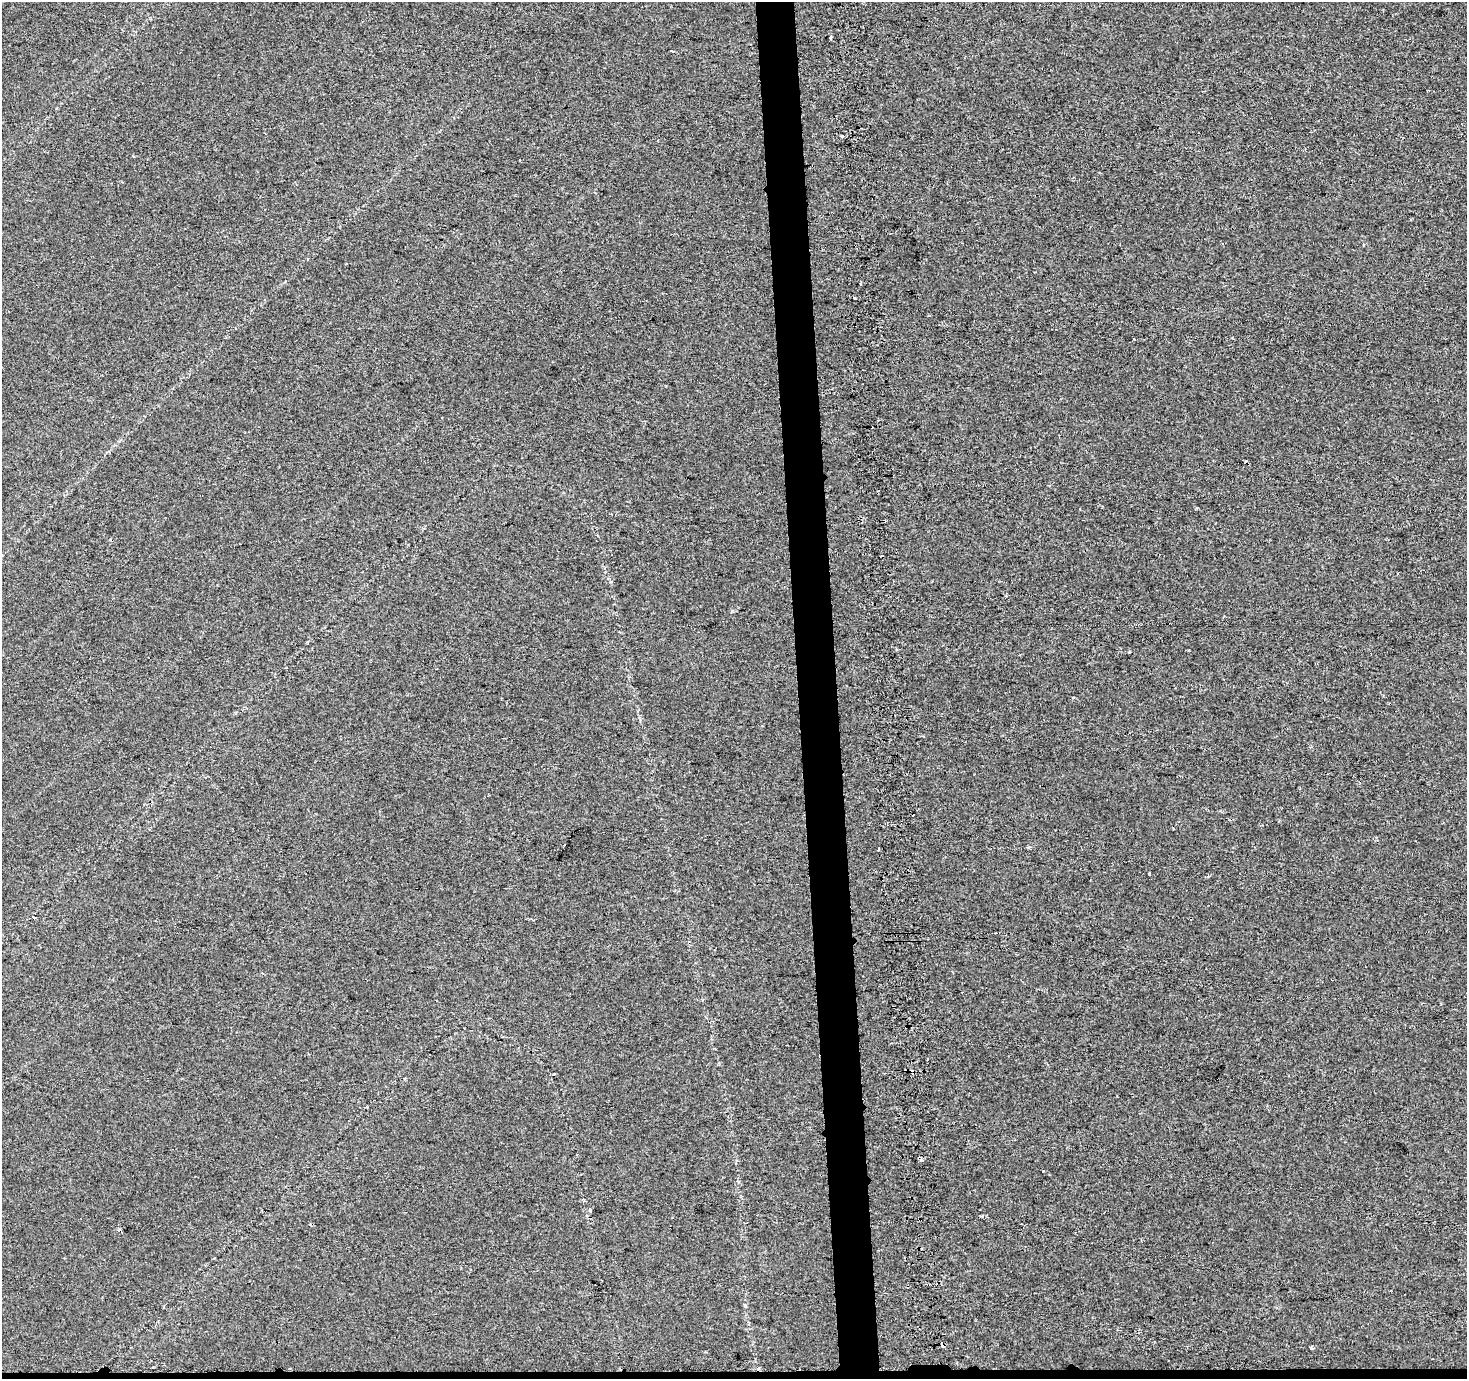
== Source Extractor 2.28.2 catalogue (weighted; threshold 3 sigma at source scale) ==
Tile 8 of 3 x 3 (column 2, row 3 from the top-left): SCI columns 1466-2930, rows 1-1377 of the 4459 x 4133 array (HDU 1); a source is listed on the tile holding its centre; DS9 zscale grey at full resolution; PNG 1469 x 1381 px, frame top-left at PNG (2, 2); no overlay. Shown black and unused: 3% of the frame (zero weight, under 2 of 3 exposures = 3% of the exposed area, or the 3 px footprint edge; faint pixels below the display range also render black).
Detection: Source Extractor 2.28.2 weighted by HDU 2 'WHT'; one run over the whole footprint, this tile lists its part. Background 0.00112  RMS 0.0055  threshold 0.0247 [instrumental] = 3 sigma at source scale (4.5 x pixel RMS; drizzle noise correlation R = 1.50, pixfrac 1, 0.0396/0.0396 arcsec/px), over >= 5 px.
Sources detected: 19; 8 cosmic-ray / hot-pixel residue — not listed; the other 11 listed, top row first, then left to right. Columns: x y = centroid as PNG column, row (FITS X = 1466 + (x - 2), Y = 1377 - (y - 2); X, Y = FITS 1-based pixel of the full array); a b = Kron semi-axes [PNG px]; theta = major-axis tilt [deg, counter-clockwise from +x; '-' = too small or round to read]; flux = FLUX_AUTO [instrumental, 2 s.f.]
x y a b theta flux
831 37 4 3 - 4.5
672 51 3 3 - 0.65
842 136 3 3 - 3.5
860 284 3 3 - 1.6
854 298 3 2 - 0.72
1130 652 3 3 - 1
1149 873 3 2 - 2.5
34 918 3 3 - 0.6
1043 1171 3 3 - 0.61
942 1345 4 4 - 9
1311 1348 4 3 - 3.4
Overlapping masked pixels (flux is a lower limit): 1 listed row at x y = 942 1345